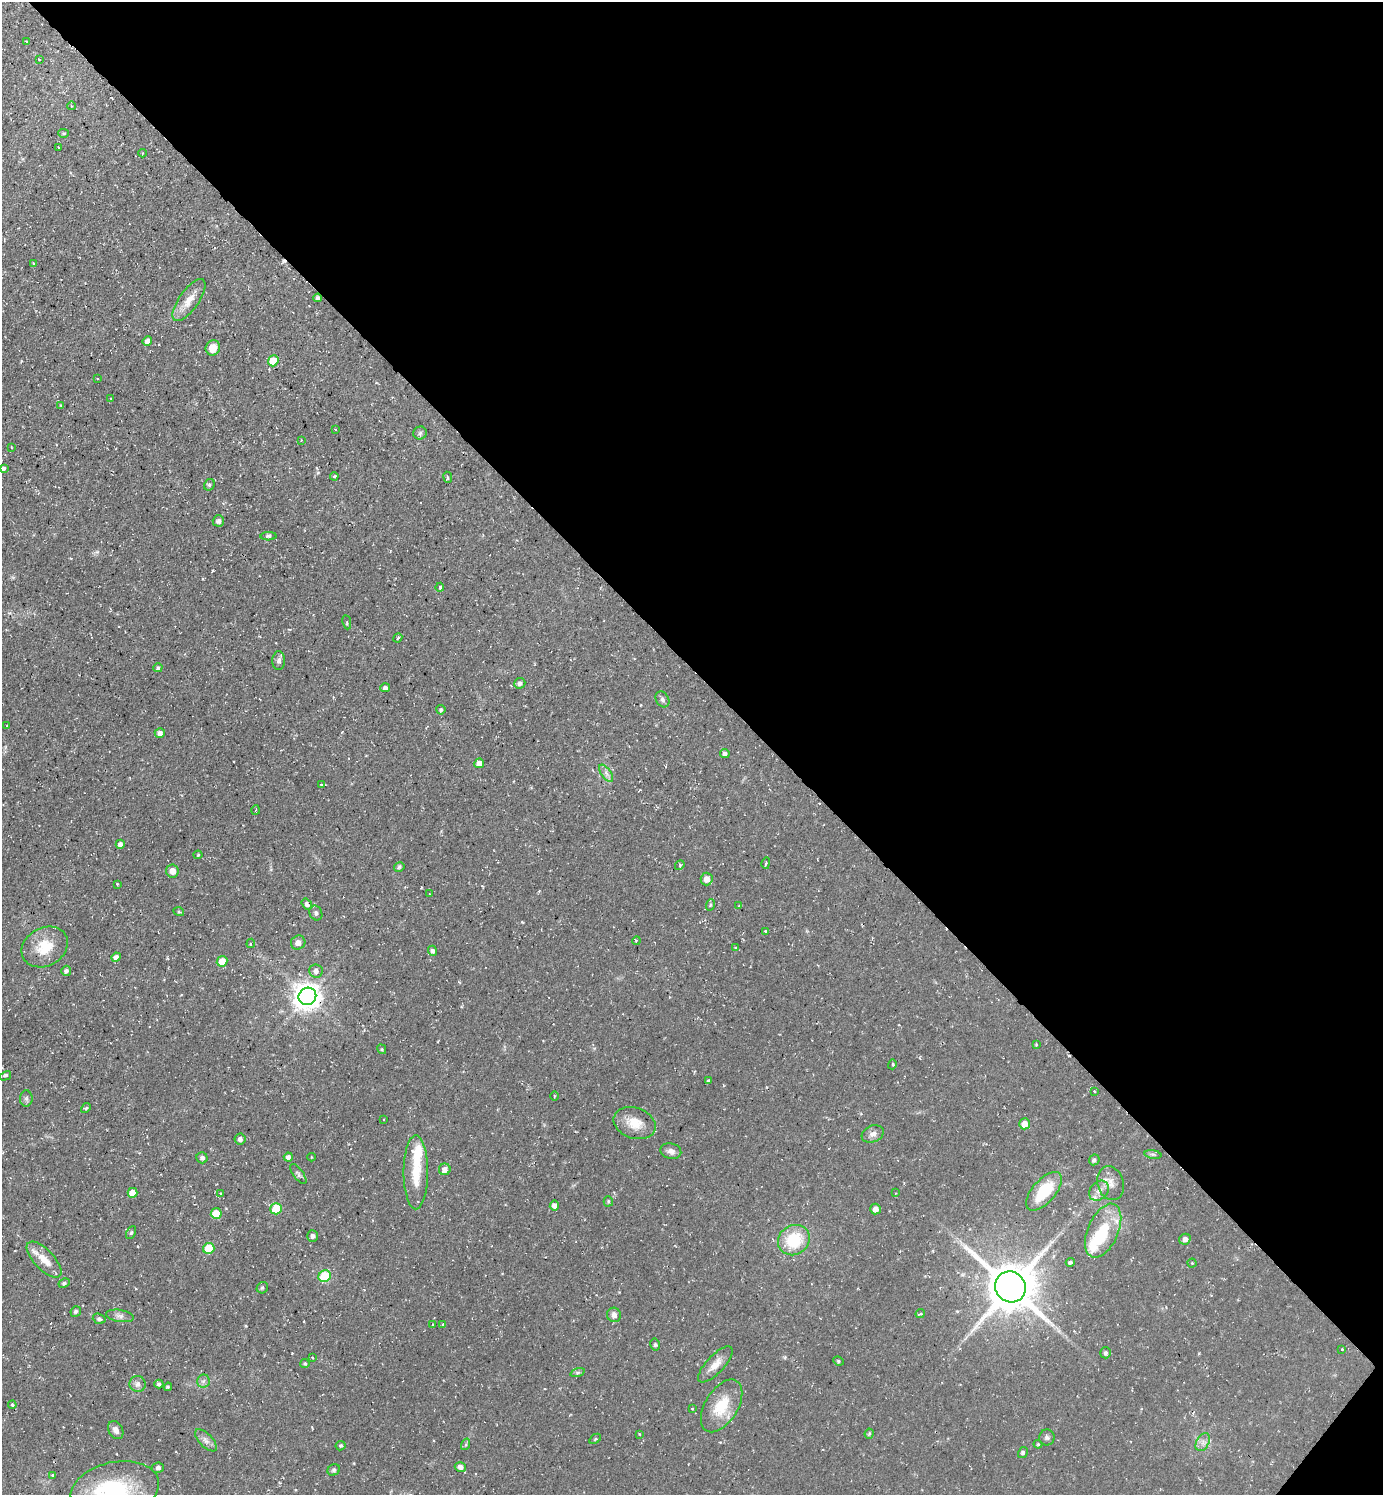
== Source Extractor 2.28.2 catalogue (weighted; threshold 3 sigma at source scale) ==
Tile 8 of 4 x 4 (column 4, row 2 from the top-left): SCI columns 4297-5677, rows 2987-4479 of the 5974 x 5972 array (HDU 1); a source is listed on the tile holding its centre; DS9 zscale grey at full resolution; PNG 1385 x 1497 px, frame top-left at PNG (2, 2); each listed source drawn as its Kron ellipse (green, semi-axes under 4 px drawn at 4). Shown black and unused: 45% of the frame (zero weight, under 2 of 3 exposures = <1% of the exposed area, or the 3 px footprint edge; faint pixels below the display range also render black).
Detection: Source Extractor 2.28.2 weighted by HDU 2 'WHT'; one run over the whole footprint, this tile lists its part. Background 0.0531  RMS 0.0061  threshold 0.0274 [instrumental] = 3 sigma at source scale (4.5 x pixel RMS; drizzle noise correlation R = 1.50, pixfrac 1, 0.05/0.05 arcsec/px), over >= 5 px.
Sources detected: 167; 2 inside a brighter object's white glare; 9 cosmic-ray / hot-pixel residue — neither listed nor drawn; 4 inside a brighter listed object's ellipse — not listed separately; the other 152 listed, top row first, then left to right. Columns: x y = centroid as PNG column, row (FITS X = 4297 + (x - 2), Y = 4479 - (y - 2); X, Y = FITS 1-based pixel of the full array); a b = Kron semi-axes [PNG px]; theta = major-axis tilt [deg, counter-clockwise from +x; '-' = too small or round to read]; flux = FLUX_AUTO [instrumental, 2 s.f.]
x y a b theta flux
27 42 4 3 - 1.4
39 59 3 2 - 0.42
71 106 4 3 - 0.59
64 133 5 4 - 0.87
58 147 4 2 - 0.38
142 153 4 3 - 0.49
34 264 4 3 - 1.7
318 298 4 4 - 1.3
189 300 25 10 55 8
147 341 5 4 - 2.9
213 348 8 7 - 7.5
273 361 5 5 - 15
98 379 3 2 - 0.55
111 398 3 2 - 0.38
60 405 4 3 - 0.48
335 430 3 2 - 0.45
420 433 7 6 - 1.3
301 440 3 3 - 0.46
11 447 3 2 - 0.39
4 468 3 3 - 6.5
334 476 4 3 - 0.78
448 477 5 3 - 0.9
209 485 6 5 - 1.2
218 521 5 5 - 2.5
268 536 8 4 2 1.2
440 587 4 3 - 0.95
347 622 7 3 -80 0.8
398 638 5 3 - 0.89
279 661 9 6 -90 2.2
158 668 4 4 - 1.2
520 683 5 5 - 1.8
385 688 5 4 - 1.7
662 699 8 6 -60 1.7
441 710 4 4 - 1.3
7 726 3 2 - 0.7
160 733 5 5 - 2.6
725 754 5 4 - 2
479 763 5 5 - 4.6
606 773 10 5 -55 2.5
321 785 3 3 - 1.2
256 810 5 3 - 0.58
120 844 4 4 - 2.2
198 855 4 4 - 0.72
766 863 6 3 76 0.85
680 865 5 4 - 0.68
399 867 5 4 - 1.1
172 871 6 6 - 5
707 879 6 6 - 4.8
117 884 3 2 - 0.53
430 894 3 2 - 0.4
307 904 6 4 -55 2
710 905 6 3 71 0.83
739 905 4 2 - 0.49
179 912 5 3 - 0.6
316 913 7 6 - 1.5
765 931 4 3 - 1.2
636 941 4 3 - 0.51
251 943 5 3 - 0.81
298 943 7 7 - 3.5
45 947 24 19 29 16
736 948 4 3 - 0.79
433 951 5 4 - 1.8
116 957 5 4 - 3.6
222 961 5 5 - 9.4
66 971 5 5 - 1.5
316 971 7 6 - 2.4
307 996 9 8 - 650
1036 1044 3 2 - 0.57
382 1049 5 4 - 0.68
892 1064 5 4 - 0.99
6 1076 6 3 30 1.2
708 1081 4 3 - 0.87
1095 1091 3 3 - 1.4
554 1096 4 3 - 0.58
26 1098 8 6 90 1.4
86 1108 5 4 - 0.97
384 1120 3 2 - 0.52
635 1123 21 15 -19 11
1025 1124 5 5 - 7.3
873 1134 11 8 22 3.1
240 1139 5 5 - 1.8
671 1151 10 7 -14 2.9
1153 1154 8 4 -8 1.2
288 1157 4 4 - 2.4
311 1157 4 3 - 0.46
202 1158 6 5 - 1.4
1094 1160 5 5 - 1.4
445 1169 6 5 - 3.7
416 1172 37 12 -90 17
298 1174 12 5 -54 1.5
1111 1183 17 13 -73 6.2
1044 1191 24 11 49 24
1099 1191 11 8 42 4.1
132 1193 5 4 - 7.1
220 1193 3 2 - 0.6
895 1193 3 2 - 0.39
608 1201 5 4 - 0.98
554 1205 5 4 - 3.3
276 1209 6 5 - 15
875 1209 5 5 - 4.5
216 1213 5 5 - 12
1103 1231 28 15 66 26
131 1233 7 4 63 0.89
312 1236 6 5 - 1.6
1185 1239 6 5 - 2.7
794 1240 16 14 34 25
209 1248 6 5 - 15
44 1260 23 10 -46 9.4
1070 1262 4 4 - 1.2
1192 1263 4 4 - 0.64
325 1276 6 5 - 28
64 1283 6 4 27 1.3
1010 1287 16 15 - 2900
262 1288 6 5 - 1.1
76 1311 5 5 - 1.2
920 1313 5 3 - 0.97
614 1315 7 7 - 2.8
120 1316 14 6 -9 2.5
99 1319 6 5 - 1.3
443 1324 3 3 - 0.73
432 1325 3 2 - 0.62
655 1345 6 5 - 1.2
1342 1349 4 3 - 0.58
1106 1353 5 5 - 1.4
312 1358 4 3 - 0.6
838 1361 5 4 - 0.9
305 1363 4 4 - 0.99
715 1364 23 8 47 6.2
577 1373 7 3 19 1
203 1381 6 6 - 1.7
138 1384 8 8 - 2.8
159 1384 4 4 - 1.5
168 1387 4 4 - 0.84
12 1405 4 3 - 0.75
722 1406 29 16 58 18
692 1409 3 2 - 0.41
116 1430 9 7 -59 2.9
639 1434 3 3 - 0.6
869 1434 5 4 - 0.9
1047 1437 8 7 - 1.9
595 1439 6 3 35 0.74
206 1440 14 6 -46 3
1203 1442 10 6 61 2.7
466 1444 6 4 73 0.9
1038 1444 4 4 - 0.68
341 1446 5 4 - 1.2
1023 1452 6 4 59 1.1
460 1467 6 5 - 2.7
158 1468 6 5 - 1.6
334 1470 6 5 - 1.1
53 1475 3 3 - 1.9
115 1490 45 27 12 55
Isophote crosses this tile's border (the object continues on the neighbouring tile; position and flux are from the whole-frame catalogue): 1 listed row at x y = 115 1490